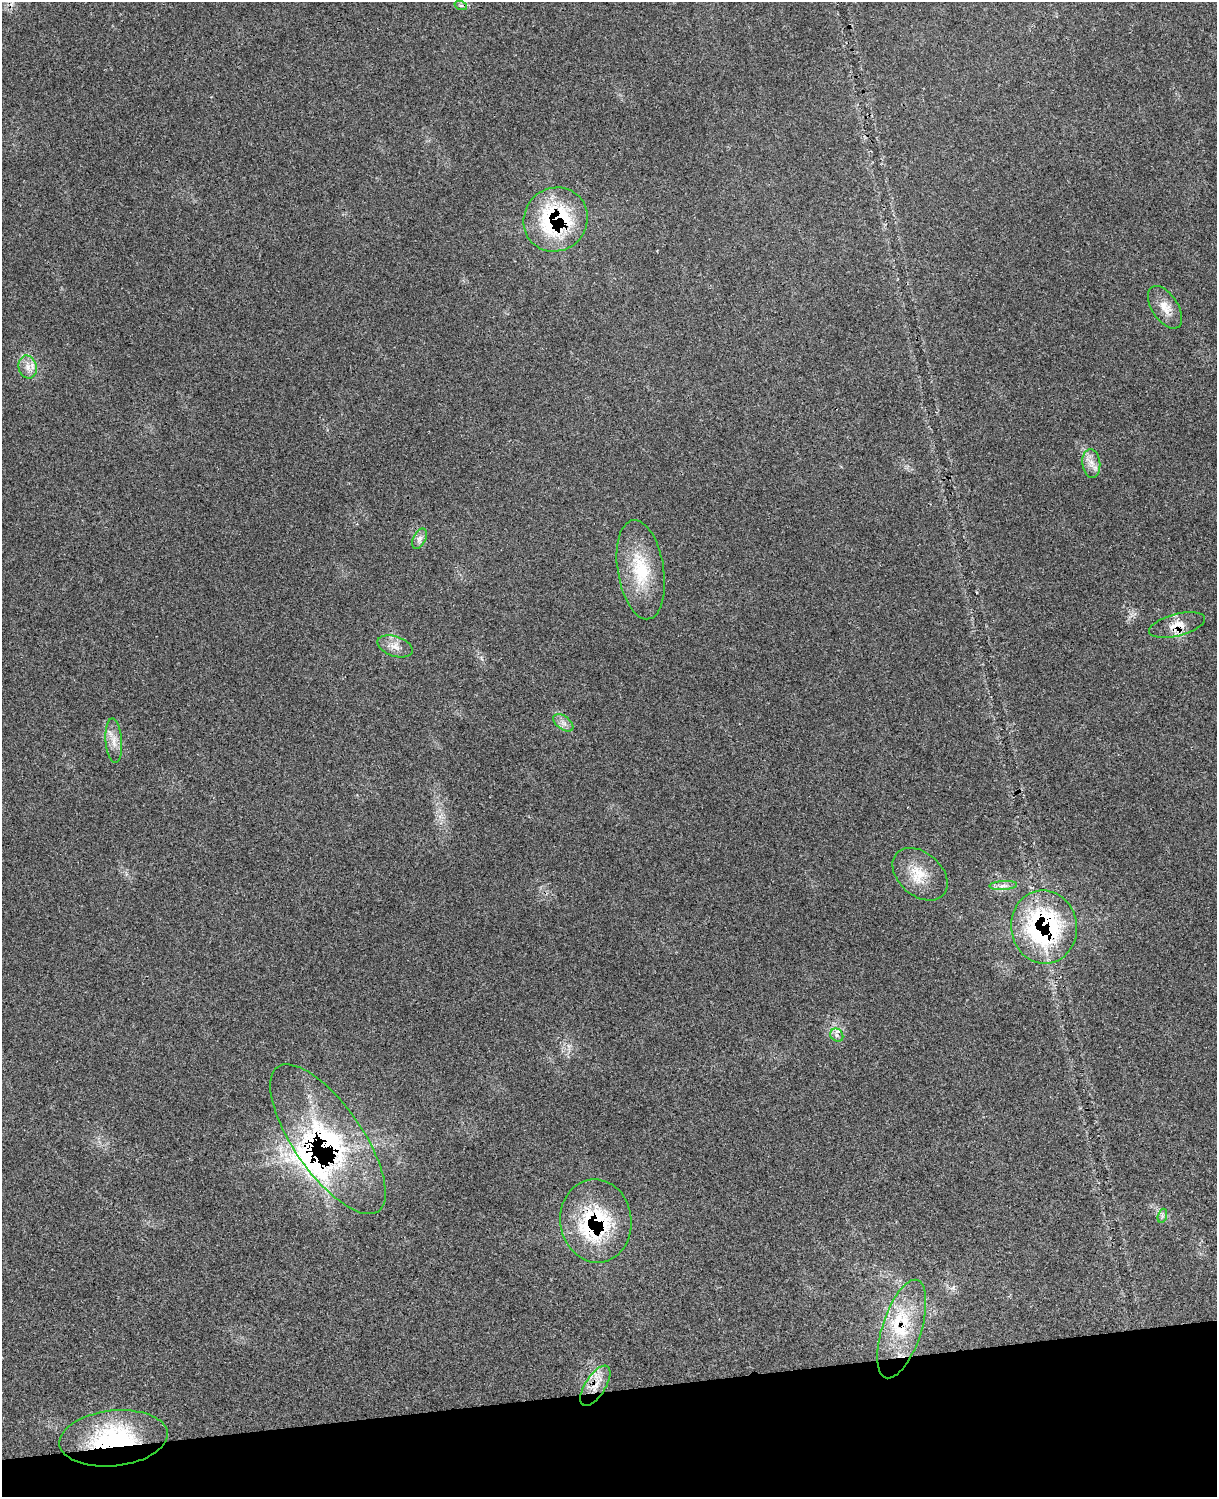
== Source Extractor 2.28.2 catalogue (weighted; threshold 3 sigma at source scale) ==
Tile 10 of 4 x 3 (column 2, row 3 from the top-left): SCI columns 1334-2548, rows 279-1773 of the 5091 x 4932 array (HDU 1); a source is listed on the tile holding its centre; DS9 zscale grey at full resolution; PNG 1219 x 1499 px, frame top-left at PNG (2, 2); each listed source drawn as its Kron ellipse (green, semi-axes under 4 px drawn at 4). Shown black and unused: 7% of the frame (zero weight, under 3 of 4 exposures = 6% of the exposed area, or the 3 px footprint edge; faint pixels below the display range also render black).
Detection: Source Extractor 2.28.2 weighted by HDU 2 'WHT'; one run over the whole footprint, this tile lists its part. Background 0.0814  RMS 0.0059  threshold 0.0266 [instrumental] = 3 sigma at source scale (4.5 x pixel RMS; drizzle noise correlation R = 1.50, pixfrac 1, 0.05/0.05 arcsec/px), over >= 5 px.
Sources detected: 26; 5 inside a brighter listed object's ellipse — not listed separately; the other 21 listed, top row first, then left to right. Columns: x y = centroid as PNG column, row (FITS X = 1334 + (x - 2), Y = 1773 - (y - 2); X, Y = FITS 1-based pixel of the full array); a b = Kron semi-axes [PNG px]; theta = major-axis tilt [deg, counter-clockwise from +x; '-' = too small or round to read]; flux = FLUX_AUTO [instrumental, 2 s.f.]
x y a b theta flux
461 6 6 4 -19 1
556 220 33 31 44 71
1165 307 24 13 -57 8.3
28 367 11 9 -76 4.9
1091 463 14 9 -84 5
419 539 11 6 62 2.5
641 570 50 23 -81 31
1177 625 29 11 15 9.1
395 646 18 10 -18 5.4
563 723 11 6 -38 3.1
114 741 22 8 -86 5.9
920 874 31 21 -41 17
1003 885 14 4 3 2.7
1044 927 37 33 -83 110
837 1035 7 6 - 2.1
328 1139 88 34 -55 110
1162 1216 7 4 72 1.3
596 1221 42 35 -83 62
902 1329 51 19 72 31
595 1386 23 10 57 10
113 1438 54 27 6 71
Overlapping masked pixels (flux is a lower limit): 8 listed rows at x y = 556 220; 1177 625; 1044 927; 328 1139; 596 1221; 902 1329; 595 1386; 113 1438